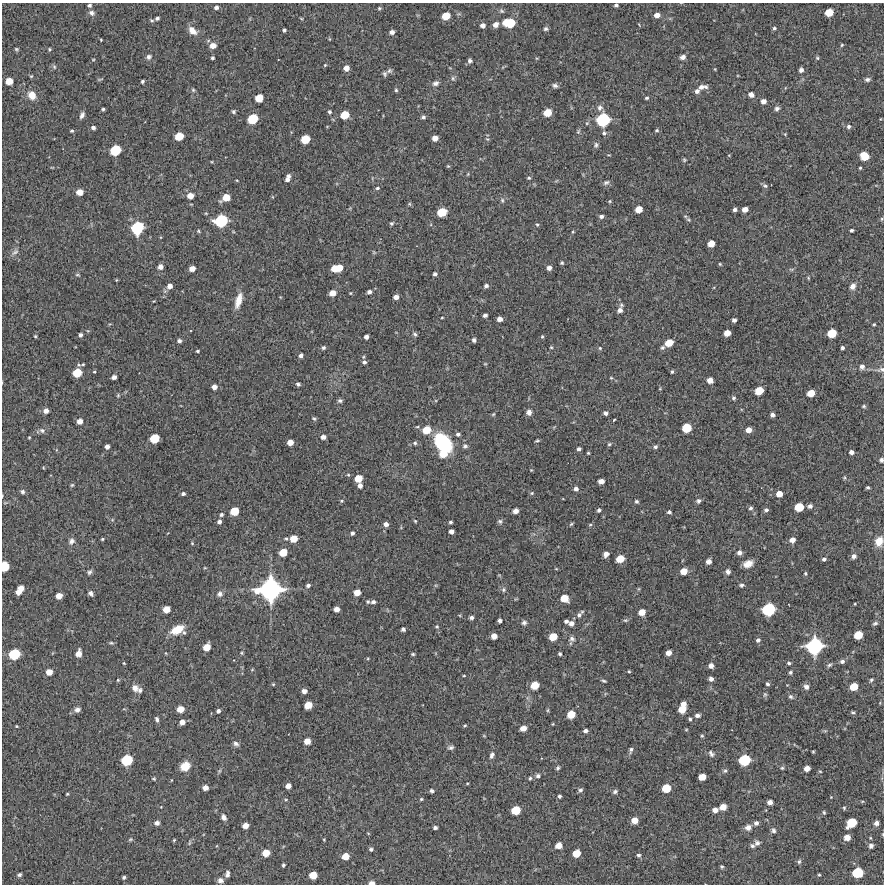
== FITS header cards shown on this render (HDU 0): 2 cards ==
NAXIS1  =                  882 /Length X axis
NAXIS2  =                  882 /Length Y axis

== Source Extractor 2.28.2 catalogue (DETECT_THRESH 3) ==
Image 882 x 882 px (HDU 0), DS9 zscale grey, 1 PNG px = 1 image px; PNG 886 x 886 px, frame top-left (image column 1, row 882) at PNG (2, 3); no overlay
Background 11600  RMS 270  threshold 802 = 3 sigma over >= 5 px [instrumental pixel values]
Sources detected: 421; all 421 listed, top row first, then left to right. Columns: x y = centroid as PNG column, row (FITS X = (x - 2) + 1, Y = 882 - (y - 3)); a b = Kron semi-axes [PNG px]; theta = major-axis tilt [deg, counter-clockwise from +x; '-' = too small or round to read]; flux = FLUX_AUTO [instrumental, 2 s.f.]
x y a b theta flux
90 5 4 4 - 3.6e+04
616 5 4 3 - 3.9e+04
216 7 5 4 - 5.2e+04
379 8 5 4 - 2.3e+04
501 11 8 5 -41 3.7e+04
829 12 6 6 - 2.9e+05
91 13 7 6 - 5.7e+04
657 15 6 5 - 1.2e+05
446 16 7 6 - 2.7e+05
157 18 6 5 - 4.3e+04
301 18 4 3 - 1.5e+04
509 23 11 7 -6 6.0e+05
483 25 5 4 - 8.3e+04
496 25 6 5 - 1.0e+05
774 28 5 4 - 3.2e+04
546 29 6 5 - 3.6e+04
284 30 4 3 - 3.4e+04
192 31 12 8 -39 1.4e+05
392 32 5 4 - 7.3e+04
329 39 5 3 - 1.5e+04
101 40 3 2 - 1.4e+04
842 45 5 4 - 2.2e+04
213 46 6 5 - 1.4e+05
16 49 6 4 -32 2.7e+04
49 49 5 4 - 2.3e+04
149 57 6 6 - 5.0e+04
683 57 5 5 - 8.6e+04
212 58 3 3 - 2.9e+04
817 58 5 4 - 2.6e+04
93 60 5 3 - 1.5e+04
470 61 5 4 - 5.0e+04
325 65 5 4 - 1.9e+04
54 67 6 5 - 3.3e+04
346 68 5 5 - 1.2e+05
801 70 4 4 - 6.2e+04
389 71 8 6 21 3.9e+04
385 74 6 5 - 3.4e+04
31 76 5 4 - 2.0e+04
453 78 7 5 -89 3.7e+04
100 79 7 3 5 1.8e+04
867 79 7 5 6 4.7e+04
9 81 6 6 - 2.1e+05
142 81 4 3 - 3.1e+04
435 83 9 6 19 6.4e+04
555 86 7 5 -14 4.6e+04
702 87 11 5 7 9.9e+04
193 90 5 5 - 2.5e+04
396 90 5 4 - 2.6e+04
697 91 5 5 - 6.2e+04
32 95 10 9 - 2.0e+05
751 95 6 5 - 8.8e+04
259 98 6 6 - 2.8e+05
647 98 5 4 - 2.5e+04
763 101 5 5 - 9.1e+04
600 108 8 7 - 6.8e+04
777 108 7 5 15 4.3e+04
103 109 3 3 - 2.7e+04
234 111 5 5 - 3.0e+04
329 112 4 4 - 3.1e+04
547 112 6 6 - 2.8e+05
82 115 8 5 66 6.1e+04
345 115 7 6 - 3.3e+05
423 117 5 4 - 4.1e+04
253 119 8 7 - 5.1e+05
603 120 11 10 - 9.7e+05
848 126 6 5 - 3.8e+04
93 127 4 4 - 5.4e+04
657 130 5 3 - 2.4e+04
72 131 4 4 - 2.5e+04
578 131 6 5 - 2.7e+04
604 133 6 6 - 4.2e+04
785 134 3 3 - 1.6e+04
179 136 7 6 - 3.2e+05
435 138 5 5 - 1.3e+05
305 139 7 6 - 3.9e+05
487 139 5 4 - 2.1e+04
596 145 8 5 76 4.1e+04
115 150 8 7 - 5.7e+05
864 156 7 6 - 3.3e+05
684 160 5 4 - 2.2e+04
448 166 5 4 - 2.0e+04
860 168 3 3 - 1.8e+04
468 174 5 3 - 1.7e+04
289 176 4 4 - 3.9e+04
529 178 5 4 - 2.5e+04
287 179 4 4 - 5.4e+04
606 182 9 6 23 5.0e+04
765 186 7 5 -25 3.7e+04
377 188 5 4 - 3.0e+04
80 192 5 5 - 1.7e+05
190 196 6 6 - 1.5e+05
226 198 7 6 - 2.4e+05
502 200 7 5 -76 3.7e+04
610 201 4 3 - 2.1e+04
409 204 5 5 - 2.3e+04
639 209 6 5 - 2.0e+05
745 209 5 4 - 1.2e+05
735 210 4 4 - 4.8e+04
442 212 7 6 - 4.0e+05
601 216 5 4 - 5.1e+04
882 219 5 3 - 1.9e+04
688 220 7 4 -20 2.7e+04
221 221 10 8 16 8.6e+05
392 223 6 5 - 3.0e+04
537 225 5 4 - 2.3e+04
137 228 10 9 - 8.5e+05
852 230 3 3 - 3.1e+04
198 231 5 4 - 2.1e+04
573 232 4 4 - 1.5e+04
711 243 6 5 - 1.8e+05
15 252 11 7 35 6.9e+04
374 252 6 4 -31 2.0e+04
562 263 4 4 - 2.4e+04
720 264 4 3 - 1.8e+04
160 267 5 5 - 9.5e+04
335 268 6 5 - 2.2e+05
339 268 6 5 - 2.4e+05
549 268 4 4 - 6.7e+04
192 269 5 4 - 1.3e+05
791 269 6 4 -18 2.3e+04
435 274 4 4 - 4.7e+04
77 275 7 3 -8 2.1e+04
808 278 4 4 - 1.8e+04
116 280 5 3 - 1.3e+04
169 286 5 5 - 1.0e+05
486 286 5 4 - 4.8e+04
853 286 8 6 59 9.2e+04
369 292 5 4 - 5.7e+04
332 293 6 5 - 1.7e+05
350 293 4 3 - 1.7e+04
396 297 5 4 - 9.1e+04
238 301 17 7 73 2.1e+05
620 310 6 6 - 8.4e+04
485 315 4 4 - 4.9e+04
442 317 3 2 - 1.6e+04
500 319 5 4 - 9.9e+04
734 320 4 4 - 5.6e+04
874 324 3 3 - 1.9e+04
727 333 5 5 - 1.7e+05
832 333 7 6 - 3.9e+05
415 334 6 5 - 3.6e+04
80 335 4 4 - 4.5e+04
35 336 3 3 - 2.0e+04
366 337 4 4 - 6.7e+04
542 337 4 4 - 2.0e+04
474 340 4 4 - 4.2e+04
179 341 4 4 - 4.7e+04
669 343 7 5 24 2.7e+05
551 347 4 3 - 1.8e+04
323 348 5 5 - 3.5e+04
600 348 5 5 - 2.3e+04
662 348 7 5 42 4.2e+04
842 348 4 3 - 3.7e+04
197 351 3 3 - 2.4e+04
301 355 5 4 - 5.5e+04
364 362 6 5 - 4.6e+04
485 364 5 3 - 1.5e+04
862 367 6 6 - 7.4e+04
881 369 12 6 11 6.3e+04
94 372 4 3 - 1.7e+04
672 372 4 3 - 2.8e+04
77 373 8 7 - 3.7e+05
114 377 5 4 - 6.9e+04
611 378 4 4 - 1.8e+04
710 380 5 5 - 1.4e+05
298 384 5 4 - 4.1e+04
214 387 5 4 - 9.3e+04
759 391 7 6 - 3.3e+05
811 393 6 5 - 2.4e+05
118 395 5 4 - 2.2e+04
733 398 5 5 - 3.2e+04
340 401 6 5 - 4.0e+04
864 406 5 4 - 2.9e+04
46 411 5 5 - 8.7e+04
529 412 6 6 - 8.4e+04
605 413 4 4 - 5.7e+04
493 414 5 4 - 2.3e+04
772 415 4 4 - 5.9e+04
314 418 6 4 -47 2.9e+04
614 420 3 2 - 1.6e+04
80 421 5 5 - 1.2e+05
687 428 7 6 - 4.2e+05
42 430 8 7 - 5.5e+04
426 430 8 7 - 3.2e+05
748 430 5 5 - 1.3e+05
458 434 5 5 - 4.1e+04
29 437 3 3 - 1.6e+04
323 437 5 4 - 7.9e+04
154 438 7 6 - 4.2e+05
537 441 4 3 - 2.3e+04
290 442 5 5 - 1.4e+05
415 443 5 5 - 3.4e+04
443 443 18 12 -52 1.6e+06
609 444 5 4 - 2.4e+04
465 446 7 7 - 5.0e+04
107 447 4 4 - 7.4e+04
655 447 5 4 - 4.0e+04
579 449 4 3 - 4.7e+04
851 452 5 4 - 7.1e+04
588 453 3 3 - 1.9e+04
443 454 7 6 - 2.4e+05
881 460 6 5 - 4.2e+04
531 470 4 4 - 1.5e+04
348 475 4 4 - 2.0e+04
358 478 6 5 - 2.4e+05
844 478 5 4 - 2.1e+04
601 481 5 4 - 1.1e+05
72 485 5 5 - 2.3e+04
360 486 5 4 - 7.4e+04
868 488 4 3 - 2.9e+04
576 489 5 5 - 6.6e+04
22 492 5 5 - 3.8e+04
532 493 6 4 22 2.5e+04
183 494 4 3 - 3.7e+04
779 494 5 5 - 1.7e+05
2 496 4 2 - 1.0e+04
342 501 5 4 - 2.3e+04
636 501 5 4 - 3.2e+04
699 501 5 5 - 4.6e+04
810 506 5 4 - 5.7e+04
799 507 7 6 - 3.8e+05
751 508 5 4 - 3.4e+04
599 510 4 4 - 3.9e+04
766 510 4 4 - 4.2e+04
234 511 7 6 - 3.4e+05
515 511 5 4 - 1.1e+05
669 512 4 3 - 3.7e+04
221 514 4 4 - 3.7e+04
415 521 4 3 - 1.8e+04
500 521 6 6 - 4.0e+04
219 522 4 4 - 5.5e+04
450 522 3 3 - 3.0e+04
386 524 5 5 - 7.9e+04
571 524 5 4 - 2.3e+04
590 525 5 3 - 1.9e+04
451 531 4 4 - 8.3e+04
352 533 4 4 - 3.9e+04
286 538 5 4 - 2.4e+04
102 539 3 3 - 1.9e+04
294 539 6 5 - 2.4e+05
792 540 6 5 - 1.1e+05
71 541 8 6 50 6.9e+04
879 541 11 9 73 1.9e+05
192 543 4 4 - 1.7e+04
283 552 6 6 - 2.8e+05
739 553 5 5 - 7.4e+04
606 554 5 4 - 9.7e+04
854 556 6 5 - 5.7e+04
620 559 6 5 - 3.1e+05
824 559 4 3 - 3.9e+04
709 561 5 4 - 9.8e+04
748 564 10 7 21 1.6e+05
4 566 7 6 - 4.5e+05
205 568 5 3 - 1.4e+04
684 571 6 5 - 1.9e+05
89 572 6 5 - 4.2e+04
728 572 7 5 -79 5.2e+04
805 574 4 4 - 2.3e+04
308 585 5 4 - 4.3e+04
741 585 6 5 - 3.4e+04
21 588 5 5 - 1.4e+05
270 590 18 17 - 2.7e+06
503 590 7 6 - 3.9e+04
18 592 5 4 - 1.1e+05
357 592 5 5 - 1.7e+05
91 593 5 4 - 5.7e+04
220 594 8 7 - 6.6e+04
59 596 5 5 - 1.5e+05
564 598 6 6 - 2.8e+05
368 601 5 5 - 2.4e+04
373 602 5 4 - 4.9e+04
855 604 3 2 - 1.3e+04
166 609 6 5 - 2.0e+05
336 609 5 4 - 1.2e+05
769 609 10 8 28 9.0e+05
642 612 6 5 - 1.9e+05
579 615 7 6 - 5.4e+04
471 617 4 4 - 5.0e+04
625 620 7 4 17 2.9e+04
500 621 4 4 - 5.1e+04
566 621 4 4 - 4.2e+04
524 623 7 5 30 5.0e+04
571 623 6 5 - 8.0e+04
875 623 6 4 13 3.5e+04
437 627 5 4 - 2.3e+04
403 629 4 4 - 4.9e+04
177 630 14 8 24 3.2e+05
184 633 5 4 - 2.5e+04
858 635 7 6 - 3.4e+05
494 636 5 5 - 1.3e+05
553 637 6 6 - 2.9e+05
572 639 8 7 - 6.5e+04
758 640 5 5 - 4.9e+04
111 643 7 4 -8 2.6e+04
814 646 13 12 - 1.5e+06
207 647 6 5 - 2.3e+05
78 653 6 5 - 1.5e+05
241 653 4 3 - 2.0e+04
669 653 5 4 - 1.2e+05
14 654 8 7 - 6.2e+05
413 654 4 3 - 2.4e+04
560 654 4 3 - 2.8e+04
842 661 6 5 - 5.1e+04
124 663 4 3 - 1.8e+04
789 663 5 3 - 2.9e+04
829 665 7 5 33 3.5e+04
711 666 5 5 - 8.8e+04
252 670 5 3 - 1.4e+04
629 671 3 3 - 1.8e+04
49 672 5 5 - 1.7e+05
790 672 5 4 - 3.1e+04
464 676 4 3 - 1.5e+04
711 679 4 4 - 7.1e+04
118 680 4 4 - 1.9e+04
871 680 5 4 - 3.2e+04
604 681 5 3 - 2.6e+04
273 684 4 4 - 2.0e+04
767 684 4 4 - 3.3e+04
535 685 6 6 - 3.0e+05
806 687 7 6 - 6.7e+04
854 687 6 5 - 2.8e+05
135 688 9 8 - 1.2e+05
140 690 8 6 73 5.3e+04
304 691 5 4 - 8.9e+04
765 694 7 5 89 3.2e+04
791 697 7 6 - 3.9e+04
683 704 6 5 - 1.1e+05
308 705 6 5 - 2.5e+05
180 709 6 5 - 2.0e+05
682 709 6 5 - 2.6e+05
77 710 6 5 - 7.2e+04
218 711 4 4 - 4.7e+04
853 712 6 4 -5 2.6e+04
571 714 6 6 - 3.0e+05
697 715 5 4 - 6.1e+04
157 719 5 3 - 4.2e+04
690 719 5 4 - 3.3e+04
182 722 5 5 - 1.1e+05
553 724 4 3 - 1.4e+04
16 726 3 2 - 1.7e+04
465 726 4 3 - 2.1e+04
523 728 6 5 - 1.3e+05
686 730 5 3 - 1.5e+04
585 731 4 3 - 5.1e+04
484 736 5 3 - 1.4e+04
702 736 5 4 - 2.1e+04
307 741 5 5 - 1.7e+05
236 744 7 6 - 5.7e+04
451 747 8 5 8 4.4e+04
631 750 7 4 76 4.2e+04
813 752 3 2 - 1.6e+04
711 754 8 5 -55 5.2e+04
492 755 8 5 71 5.8e+04
127 760 8 7 - 6.6e+05
744 760 8 7 - 6.8e+05
185 766 9 8 - 2.8e+05
558 768 6 4 52 3.1e+04
782 768 5 4 - 2.5e+04
807 768 5 5 - 1.3e+05
219 771 6 4 45 2.5e+04
725 771 6 5 - 3.2e+04
820 771 5 3 - 1.6e+04
538 776 6 5 - 5.0e+04
702 777 6 5 - 2.1e+05
530 778 5 4 - 2.7e+04
154 779 5 4 - 2.3e+04
467 783 4 3 - 1.5e+04
288 786 5 4 - 1.1e+05
205 788 5 4 - 1.1e+05
666 788 7 6 - 3.6e+05
580 790 6 5 - 4.6e+04
432 791 4 4 - 3.7e+04
615 792 6 5 - 4.0e+04
67 794 3 3 - 1.8e+04
559 796 3 3 - 3.3e+04
831 797 3 3 - 1.0e+04
421 799 4 3 - 2.3e+04
770 802 5 4 - 8.1e+04
161 807 3 3 - 1.1e+04
723 807 6 5 - 1.8e+05
844 808 4 4 - 2.1e+04
516 810 7 6 - 3.7e+05
715 810 5 4 - 1.0e+05
824 812 5 4 - 2.3e+04
224 817 7 5 -63 6.8e+04
634 820 6 5 - 1.7e+05
157 823 6 5 - 7.2e+04
756 823 5 5 - 5.9e+04
851 823 8 6 40 4.6e+05
876 823 5 5 - 6.5e+04
245 825 5 4 - 1.4e+05
748 827 7 6 - 9.4e+04
435 828 4 3 - 4.6e+04
773 830 6 5 - 4.4e+04
368 833 5 3 - 1.4e+04
883 834 5 3 - 1.5e+04
847 837 5 5 - 1.5e+05
130 839 6 4 22 2.5e+04
174 840 4 3 - 1.9e+04
324 840 4 4 - 1.4e+04
189 842 8 3 81 2.7e+04
757 843 7 6 - 5.3e+04
558 845 6 5 - 1.8e+05
752 846 5 5 - 3.9e+04
871 846 5 5 - 5.7e+04
371 849 5 4 - 3.8e+04
266 853 6 5 - 2.4e+05
576 853 6 5 - 2.7e+05
638 855 4 4 - 3.4e+04
345 856 6 5 - 2.2e+05
799 862 7 4 63 2.8e+04
283 865 4 3 - 2.8e+04
722 866 4 4 - 2.5e+04
858 873 8 7 - 5.8e+05
227 874 8 5 82 6.4e+04
19 875 5 4 - 4.5e+04
313 875 6 6 - 2.6e+05
819 875 3 3 - 1.7e+04
124 877 4 4 - 3.4e+04
220 880 7 6 - 7.6e+04
372 883 6 4 0 1.1e+05
At the frame edge (FLAGS 8, measured only in part): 8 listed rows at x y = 616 5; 881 369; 881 460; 2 496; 879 541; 4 566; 883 834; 372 883